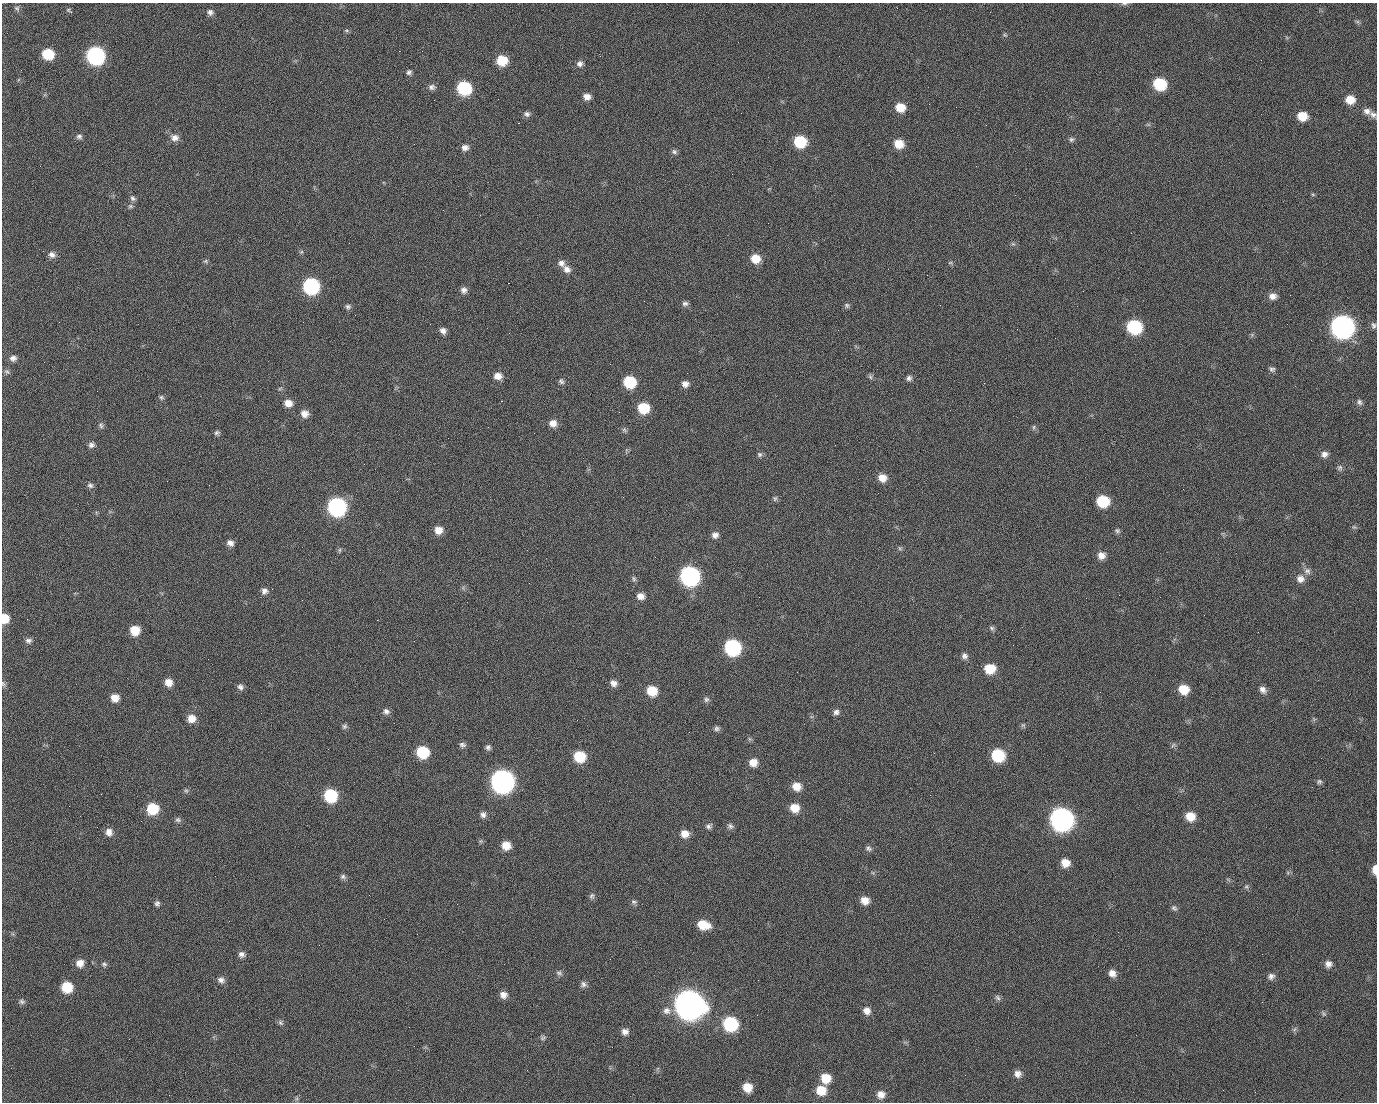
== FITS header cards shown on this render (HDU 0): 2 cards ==
NAXIS1  =                 1375 / length of data axis 1
NAXIS2  =                 1100 / length of data axis 2

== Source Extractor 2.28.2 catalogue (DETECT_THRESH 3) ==
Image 1375 x 1100 px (HDU 0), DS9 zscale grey, 1 PNG px = 1 image px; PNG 1379 x 1104 px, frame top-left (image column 1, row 1100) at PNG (2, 3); no overlay
Background 1460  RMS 29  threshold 86.7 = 3 sigma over >= 5 px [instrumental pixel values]
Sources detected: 215; all 215 listed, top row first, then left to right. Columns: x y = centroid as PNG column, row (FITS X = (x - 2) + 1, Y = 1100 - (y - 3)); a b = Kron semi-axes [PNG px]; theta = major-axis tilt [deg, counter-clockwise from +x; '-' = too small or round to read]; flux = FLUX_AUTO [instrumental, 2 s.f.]
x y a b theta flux
1124 4 9 4 4 3.7e+03
17 8 8 6 -44 4.5e+03
70 12 6 3 -37 5.9e+03
210 12 9 8 - 7.7e+03
990 12 3 2 - 1.8e+03
1357 21 7 4 -18 3.3e+03
346 31 7 4 -8 3.1e+03
1005 35 7 4 -44 2.8e+03
399 51 2 2 - 2.2e+04
48 54 9 8 - 7.3e+04
95 56 10 9 - 5.1e+05
839 56 2 2 - 7.4e+02
502 60 9 8 - 5.9e+04
580 64 8 7 - 8.2e+03
409 72 6 6 - 5.1e+03
1160 84 9 9 - 1.1e+05
432 87 10 8 2 7.6e+03
464 88 9 9 - 1.8e+05
587 97 8 7 - 1.3e+04
498 99 2 2 - 1.3e+03
434 100 2 2 - 3.8e+03
1350 100 10 9 - 2.7e+04
900 107 9 8 - 3.4e+04
1367 111 11 8 -17 1.1e+04
527 114 9 7 -22 6.5e+03
1373 114 10 8 -20 9.2e+03
1302 116 9 8 - 3.5e+04
518 123 2 2 - 2.5e+04
1148 124 6 4 -19 2.8e+03
79 136 8 6 1 5.7e+03
175 138 11 9 -16 1.3e+04
1071 139 7 7 - 4.9e+03
800 142 9 8 - 9.3e+04
899 144 9 8 - 3.1e+04
465 147 8 7 - 1.0e+04
674 152 8 6 -19 4.9e+03
1015 195 2 2 - 7.1e+03
1313 195 6 3 -19 2.0e+03
133 198 8 7 - 5.9e+03
130 206 8 6 -13 4.4e+03
480 215 2 2 - 9.6e+02
1013 244 6 4 -41 3.3e+03
301 252 6 4 44 3.1e+03
52 255 10 7 -33 9.6e+03
755 259 9 9 - 3.3e+04
205 261 6 5 - 3.3e+03
561 263 10 9 - 1.0e+04
950 263 7 4 1 2.7e+03
567 269 11 9 -39 1.2e+04
508 283 2 2 - 5.7e+04
311 286 10 9 - 3.2e+05
464 290 8 7 - 8.6e+03
1083 291 2 2 - 3.5e+03
1290 295 2 2 - 2.1e+03
1273 296 10 8 -3 1.2e+04
685 303 8 6 0 6.0e+03
847 305 7 6 - 4.4e+03
348 307 8 7 - 5.3e+03
355 315 2 2 - 9.4e+02
59 322 3 2 - 1.5e+03
1287 324 2 2 - 1.1e+03
1373 326 8 6 -76 5.3e+03
1134 327 10 9 - 1.8e+05
1342 327 11 11 - 1.5e+06
443 331 7 6 - 9.2e+03
1252 335 7 4 -73 3.0e+03
13 358 8 7 - 8.8e+03
1272 369 8 6 -24 5.4e+03
7 372 8 6 -24 4.9e+03
498 376 9 8 - 1.5e+04
870 377 8 6 -68 4.1e+03
909 378 7 6 - 6.2e+03
561 381 8 6 -54 5.1e+03
629 382 9 8 - 9.3e+04
984 383 2 2 - 2.0e+04
685 384 8 7 - 1.0e+04
280 388 6 4 20 2.5e+03
97 391 2 2 - 1.2e+03
161 397 7 6 - 4.0e+03
501 401 3 2 - 5.9e+04
1359 402 8 7 - 5.6e+03
288 403 9 7 -14 1.8e+04
643 408 9 9 - 6.9e+04
619 412 2 2 - 1.0e+03
305 414 9 9 - 1.5e+04
553 423 9 8 - 1.5e+04
101 425 8 7 - 5.2e+03
1034 427 6 4 89 3.0e+03
624 430 8 5 -41 4.0e+03
217 433 7 6 - 4.6e+03
534 433 2 2 - 7.6e+02
91 445 8 7 - 7.2e+03
760 454 7 7 - 4.9e+03
1324 454 9 8 - 9.5e+03
1340 468 8 7 - 5.3e+03
882 478 9 8 - 2.1e+04
90 485 8 7 - 5.7e+03
623 497 2 2 - 3.5e+03
775 498 7 6 - 4.0e+03
1103 501 9 8 - 8.8e+04
337 507 10 10 - 5.6e+05
1354 527 7 4 -43 3.0e+03
438 530 8 8 - 2.0e+04
1117 531 8 6 -29 4.4e+03
715 535 8 8 - 9.5e+03
230 543 8 7 - 9.8e+03
900 548 6 5 - 3.2e+03
340 550 6 4 89 2.9e+03
1101 555 9 8 - 1.4e+04
655 557 2 2 - 8.7e+02
1307 571 10 9 - 9.8e+03
690 576 10 10 - 6.7e+05
634 579 8 5 -80 4.1e+03
1300 579 11 10 - 1.4e+04
264 591 8 7 - 8.3e+03
640 596 8 7 - 1.3e+04
4 618 8 7 - 3.6e+04
27 619 3 2 - 4.1e+03
377 620 2 2 - 1.2e+04
992 628 7 6 - 4.3e+03
135 630 8 8 - 3.9e+04
28 640 9 7 -3 6.8e+03
414 641 2 2 - 9.2e+02
732 647 10 9 - 3.2e+05
964 656 8 8 - 7.7e+03
990 669 10 9 - 4.6e+04
168 682 8 8 - 1.9e+04
613 683 8 7 - 1.0e+04
3 684 9 5 -54 4.0e+03
240 687 8 7 - 7.1e+03
1184 689 10 9 - 3.9e+04
1263 690 10 7 -49 1.0e+04
652 691 9 9 - 4.5e+04
115 698 9 8 - 1.9e+04
706 699 7 7 - 5.3e+03
386 711 8 7 - 7.7e+03
836 712 8 7 - 7.3e+03
191 718 9 9 - 2.1e+04
1314 719 7 4 -35 2.9e+03
1023 725 6 6 - 3.4e+03
344 726 8 6 61 4.6e+03
717 728 7 6 - 5.4e+03
462 745 7 7 - 6.3e+03
1173 745 8 4 45 3.7e+03
488 747 7 6 - 5.7e+03
422 752 9 9 - 9.5e+04
934 753 3 3 - 2.0e+03
998 755 10 9 - 1.2e+05
580 756 9 9 - 7.1e+04
753 762 9 9 - 2.0e+04
502 781 11 11 - 1.5e+06
1319 782 7 6 - 4.3e+03
796 786 10 9 - 2.3e+04
186 791 6 6 - 3.7e+03
101 794 2 2 - 2.6e+03
330 795 9 9 - 1.4e+05
930 795 2 2 - 7.7e+03
795 808 9 9 - 2.9e+04
1053 808 2 2 - 1.6e+04
152 809 9 9 - 7.2e+04
483 815 8 7 - 7.7e+03
1190 816 9 8 - 3.1e+04
1061 819 11 11 - 1.5e+06
178 820 8 7 - 5.2e+03
709 826 9 7 33 6.3e+03
730 826 9 7 -20 6.1e+03
109 832 9 8 - 1.3e+04
685 834 9 8 - 1.9e+04
506 845 9 8 - 2.6e+04
868 848 8 6 -41 5.4e+03
1065 863 9 8 - 2.2e+04
1375 870 9 4 -89 1.9e+04
343 877 8 6 -27 5.1e+03
1246 886 7 6 - 3.9e+03
592 896 9 7 87 5.2e+03
865 900 9 8 - 1.9e+04
634 902 8 6 -18 4.8e+03
157 904 7 6 - 5.4e+03
457 904 2 2 - 1.6e+03
1174 908 9 7 -48 5.3e+03
703 925 12 9 -13 4.1e+04
1118 932 3 2 - 2.5e+03
241 954 8 7 - 7.9e+03
610 959 2 2 - 2.5e+03
80 963 9 9 - 1.7e+04
104 964 7 6 - 4.4e+03
1328 964 9 8 - 1.1e+04
559 973 8 6 -15 5.5e+03
1112 973 9 8 - 1.3e+04
1271 976 9 8 - 8.3e+03
221 980 9 7 -20 9.2e+03
758 980 2 2 - 2.0e+03
583 984 8 8 - 6.9e+03
67 987 9 9 - 6.0e+04
503 995 9 8 - 1.2e+04
998 998 9 6 -47 4.9e+03
22 1001 8 6 -14 5.3e+03
689 1004 13 12 - 3.7e+06
667 1011 11 10 - 1.3e+04
867 1011 9 8 - 1.3e+04
1323 1014 8 5 -59 3.7e+03
757 1015 2 2 - 1.4e+03
280 1023 8 6 -52 4.6e+03
730 1024 10 9 - 1.9e+05
1295 1029 7 4 70 3.6e+03
625 1032 8 8 - 9.8e+03
1136 1035 2 2 - 9.7e+02
543 1038 8 6 29 4.6e+03
1017 1074 9 9 - 1.2e+04
826 1078 10 9 - 3.6e+04
747 1087 9 8 - 3.0e+04
821 1090 10 9 - 3.7e+04
881 1094 10 9 - 1.4e+04
169 1095 2 2 - 5.5e+03
296 1099 7 4 71 3.4e+03
At the frame edge (FLAGS 8, measured only in part): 4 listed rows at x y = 1124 4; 4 618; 3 684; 1375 870